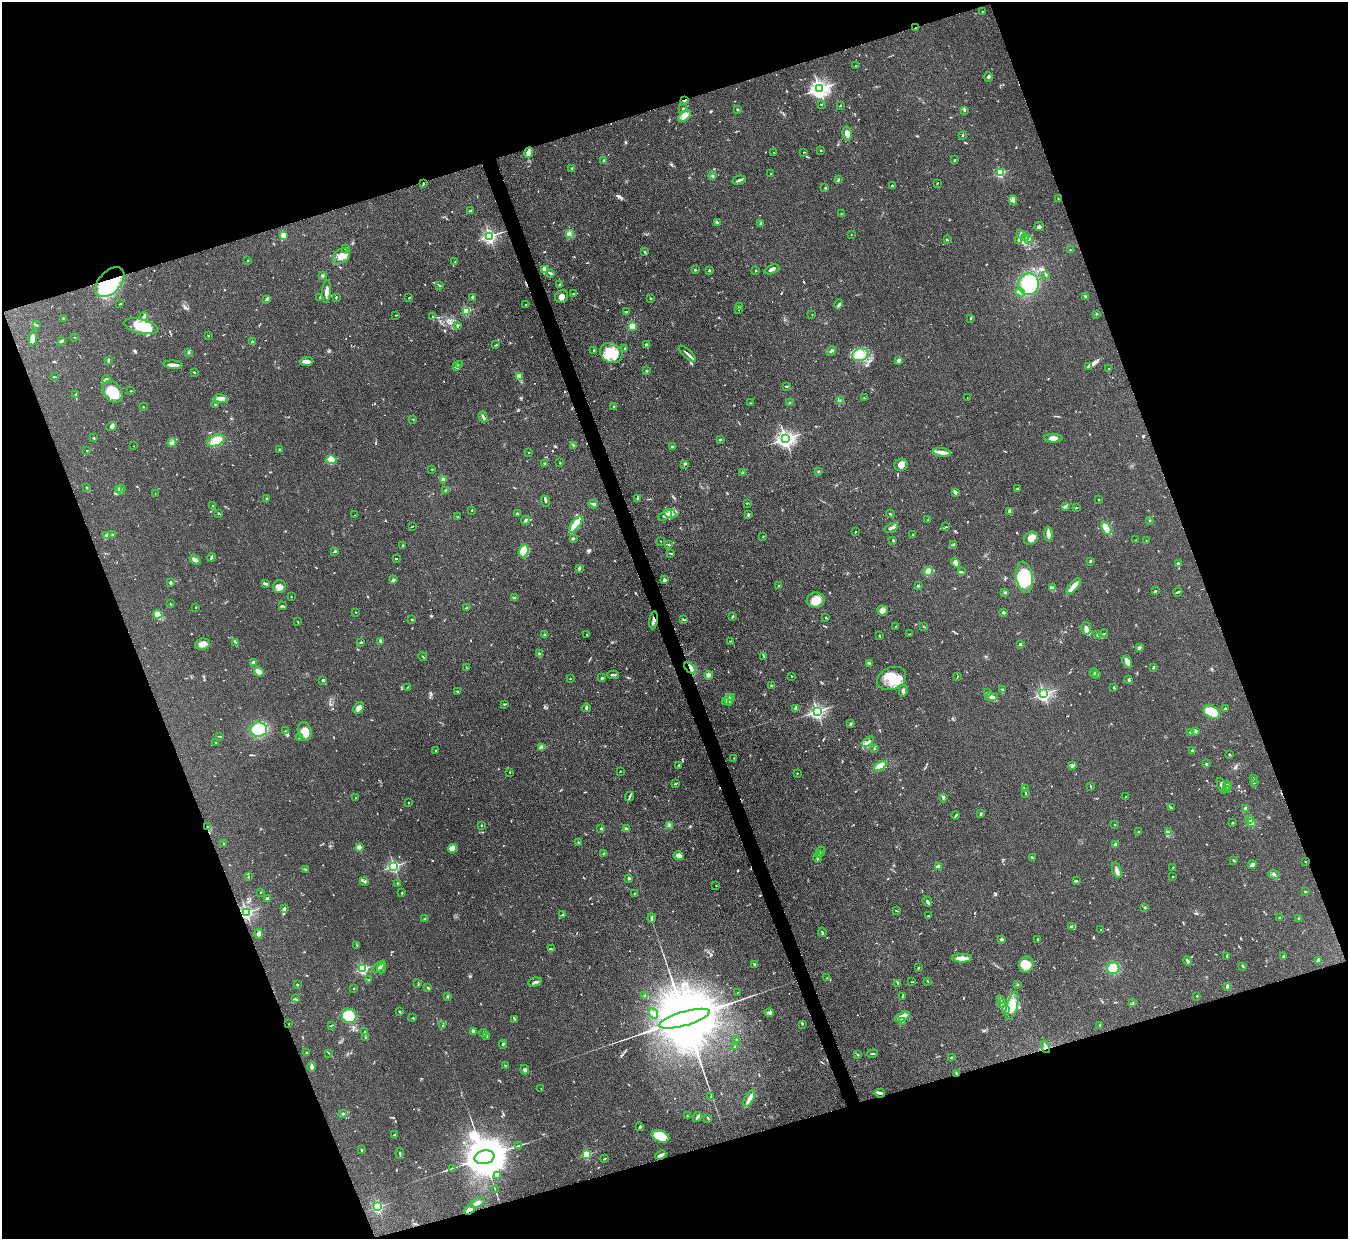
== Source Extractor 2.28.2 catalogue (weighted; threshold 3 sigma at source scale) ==
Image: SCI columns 3-5383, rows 276-5221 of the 5386 x 5371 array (HDU 1 of 3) = the unmasked area's bounding box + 8 px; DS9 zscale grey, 4 x 4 block average (1 PNG px = mean of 4 x 4 image px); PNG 1350 x 1241 px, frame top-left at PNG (2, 2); each listed source drawn as its Kron ellipse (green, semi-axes under 4 px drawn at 4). Shown black and unused: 39% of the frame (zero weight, under 3 of 4 exposures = <1% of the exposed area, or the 3 px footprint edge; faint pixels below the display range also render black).
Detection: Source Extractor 2.28.2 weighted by HDU 2 'WHT'. Background 0.111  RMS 0.0066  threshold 0.0298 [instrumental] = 3 sigma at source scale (4.5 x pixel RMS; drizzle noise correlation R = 1.50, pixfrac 1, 0.05/0.05 arcsec/px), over >= 5 px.
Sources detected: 870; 6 too faint to see at this stretch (4 x 4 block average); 8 inside a brighter object's white glare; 6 cosmic-ray / hot-pixel residue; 1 long thin detection or spike segment (spike, bleed or trail) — neither listed nor drawn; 13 coinciding with a brighter row at this scale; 39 inside a brighter listed object's ellipse — not listed separately; of the other 797, all 500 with FLUX_AUTO >= 1.85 (the completeness limit of this list) listed and drawn (297 fainter detections not listed), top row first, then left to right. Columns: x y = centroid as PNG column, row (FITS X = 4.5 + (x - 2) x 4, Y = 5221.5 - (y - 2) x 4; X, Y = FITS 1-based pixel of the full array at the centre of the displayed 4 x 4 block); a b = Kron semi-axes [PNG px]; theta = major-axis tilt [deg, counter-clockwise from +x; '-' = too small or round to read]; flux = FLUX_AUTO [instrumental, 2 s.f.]
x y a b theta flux
982 12 3 2 - 1.9
915 28 3 2 - 2.2
856 66 3 2 - 4.4
988 77 5 2 - 5.4
819 89 3 3 - 1800
684 101 4 2 - 6
821 104 2 2 - 2.9
840 105 2 2 - 3.5
683 108 2 2 - 1.9
737 109 2 2 - 16
964 110 3 2 - 3.5
684 116 8 4 40 21
847 134 7 4 -81 18
962 135 3 2 - 3.1
821 150 2 2 - 3
774 152 2 2 - 4.5
803 152 2 2 - 1.9
529 153 5 3 - 42
604 160 2 2 - 6.7
955 160 2 2 - 2.9
572 168 2 2 - 7.4
771 173 2 2 - 2.5
1000 173 2 2 - 380
713 176 3 2 - 4.1
838 179 2 2 - 16
739 180 7 2 13 6.9
937 183 2 2 - 2.5
423 184 3 2 - 3
893 185 3 2 - 3.7
825 188 2 2 - 2.2
1058 199 2 2 - 2.2
1013 200 5 3 - 8.6
470 210 4 2 - 3.9
841 214 2 2 - 2.1
717 223 2 2 - 8.8
760 223 3 2 - 3.4
1039 227 5 3 - 7.6
569 234 3 2 - 5.9
1021 234 2 2 - 1.9
283 235 3 3 - 23
851 235 2 2 - 2.3
489 236 2 2 - 1100
1026 237 2 2 - 2.2
1028 239 3 2 - 2.7
947 240 2 2 - 4.6
1018 240 2 2 - 1.9
345 248 3 2 - 4.6
1070 250 2 2 - 5
645 252 3 2 - 2.9
341 256 9 7 35 34
248 260 2 2 - 2.6
455 262 2 2 - 2.4
545 269 4 3 - 30
772 269 8 3 23 13
695 270 3 2 - 3.5
756 270 2 2 - 3
709 271 3 2 - 3.6
550 273 4 2 - 11
1046 275 2 2 - 2.7
322 276 3 2 - 6.1
110 282 18 11 47 190
560 284 3 2 - 3.6
1029 284 11 10 - 200
439 285 4 2 - 3.9
327 291 11 3 86 21
1020 292 5 4 - 13
574 294 2 2 - 5.8
562 296 7 6 - 21
1085 296 4 2 - 5.5
336 297 3 2 - 4.6
473 297 2 2 - 35
320 298 4 2 - 5.3
409 298 3 2 - 2.4
267 299 3 2 - 5.3
651 299 2 2 - 3.3
120 304 4 2 - 2.7
839 304 5 3 - 9.7
526 305 3 2 - 5.1
739 307 2 2 - 24
738 310 2 2 - 2.1
467 311 2 2 - 260
627 312 3 2 - 2.4
1096 314 2 2 - 2.4
396 315 2 2 - 1.9
812 315 2 2 - 2.3
144 316 4 2 - 9.6
432 317 3 2 - 2.9
63 318 2 2 - 2.2
970 318 4 2 - 3.6
36 325 2 2 - 2.1
458 325 2 2 - 1.9
141 326 18 7 -13 100
632 326 4 3 - 30
208 336 2 2 - 5.1
74 337 2 2 - 2.2
33 338 7 4 82 20
61 341 4 2 - 8.4
252 342 2 2 - 24
646 344 3 2 - 4.7
496 345 4 2 - 3.3
625 349 3 2 - 3.2
594 351 2 2 - 5.5
831 351 5 2 - 7.3
188 352 3 2 - 3
611 353 11 9 -33 100
687 354 11 2 -41 14
860 355 8 6 19 40
899 360 2 2 - 61
108 361 3 2 - 7.1
306 361 7 4 3 20
173 365 9 2 -5 21
459 365 2 2 - 3.6
457 366 2 2 - 94
1088 366 3 2 - 2.4
1108 369 2 2 - 3
647 371 3 2 - 3.9
194 372 3 2 - 2.9
519 376 4 2 - 6.7
54 377 3 2 - 2.5
106 379 4 3 - 8.9
786 386 3 2 - 4.5
131 391 2 2 - 3.1
113 392 12 8 -53 110
76 395 3 2 - 5.5
864 398 2 2 - 1.9
967 398 2 2 - 2.8
221 399 7 3 -11 29
840 401 2 2 - 2.2
750 403 2 2 - 1.9
790 403 2 2 - 2.4
215 404 2 2 - 3
614 406 3 2 - 4
143 407 2 2 - 2.5
483 417 6 2 -70 12
413 419 2 2 - 2.3
111 426 5 4 - 9.6
94 438 2 2 - 3
1053 438 9 3 -2 16
785 439 3 3 - 1800
216 440 10 5 22 63
720 440 3 2 - 3.5
172 442 4 2 - 6.1
134 446 2 2 - 2.8
574 446 4 2 - 4.6
672 447 2 2 - 10
280 450 2 2 - 26
87 451 2 2 - 2.5
942 452 9 4 -9 25
529 453 2 2 - 7.6
331 460 5 3 - 180
545 463 3 2 - 2.6
560 463 2 2 - 2.2
684 464 3 2 - 3.1
901 465 7 6 - 23
432 469 2 2 - 2.5
818 471 2 2 - 3.7
743 473 4 2 - 4.5
443 480 2 2 - 110
87 487 2 2 - 2.2
118 489 3 2 - 5.8
121 489 5 2 - 4.5
1017 489 3 2 - 3.9
445 490 3 2 - 2.1
955 492 3 2 - 18
155 493 2 2 - 1.9
266 498 2 2 - 4.2
637 499 3 2 - 3.4
1098 500 2 2 - 2.4
545 501 6 2 -67 5
747 503 2 2 - 2
593 504 4 2 - 6.2
212 506 2 2 - 3.2
1065 506 2 2 - 2.2
1076 508 3 2 - 2.8
472 510 2 2 - 5.8
1010 512 2 2 - 29
218 513 2 2 - 2.9
517 514 2 2 - 21
670 514 7 4 -23 21
748 514 4 2 - 5.4
890 514 4 2 - 2.8
355 515 2 2 - 2.5
665 515 7 3 28 14
458 517 2 2 - 2.8
525 520 4 2 - 7.7
928 520 2 2 - 1.9
1149 520 2 2 - 1.9
576 524 10 3 54 120
412 526 3 2 - 2.1
946 527 2 2 - 1.8
891 528 7 3 26 14
1106 528 7 4 -58 70
855 532 2 2 - 2.2
1048 534 7 3 90 22
107 535 4 2 - 5.6
113 535 2 2 - 19
913 535 4 2 - 3.6
763 536 3 2 - 3
1031 538 7 6 - 40
573 539 4 2 - 4.4
893 540 3 2 - 4.2
1136 540 3 2 - 2.2
1146 540 2 2 - 3.5
661 541 2 2 - 2.4
403 545 2 2 - 3.4
669 545 3 2 - 3.2
954 545 2 2 - 3.9
335 551 2 2 - 4.8
524 551 6 4 68 64
671 553 3 2 - 3.2
211 557 4 2 - 7.3
396 559 2 2 - 3.6
195 560 6 3 -36 16
1090 561 2 2 - 6.8
956 563 5 3 - 16
1178 563 3 2 - 7
579 568 3 3 - 5.9
929 572 4 2 - 9.4
962 572 4 2 - 3.6
1024 577 16 8 -83 210
393 580 3 2 - 9.4
664 580 2 2 - 39
170 583 2 2 - 10
265 584 4 2 - 13
778 586 3 2 - 2.7
918 586 2 2 - 22
1074 586 9 3 49 50
279 587 6 6 - 22
1052 588 4 3 - 7.9
1156 591 4 2 - 4.1
1178 592 5 2 - 4.4
1005 593 3 2 - 3.9
291 597 2 2 - 6
514 598 2 2 - 3.1
816 600 9 7 8 47
170 603 4 2 - 2.5
282 606 4 2 - 4.2
196 607 2 2 - 2.3
466 608 3 2 - 4.4
883 610 5 5 - 14
356 612 2 2 - 3.6
1003 612 2 2 - 31
158 614 4 4 - 22
732 617 4 2 - 5.3
826 617 3 2 - 4.1
684 619 4 2 - 2.8
412 620 3 2 - 2.8
653 620 9 3 82 16
297 621 2 2 - 2.1
895 626 2 2 - 1.9
924 627 2 2 - 2
1086 628 6 5 - 17
587 634 2 2 - 4.7
909 634 3 2 - 2.1
1104 634 4 2 - 2.3
545 635 2 2 - 38
1098 635 2 2 - 3.5
879 636 3 2 - 2.4
381 641 2 2 - 9.2
730 641 3 2 - 2.2
236 642 3 2 - 2.4
361 642 3 2 - 5.9
202 644 8 5 13 21
1020 644 2 2 - 26
1139 648 3 3 - 5.5
539 654 3 2 - 11
423 656 4 2 - 2.2
764 656 2 2 - 2.6
1127 662 6 3 -60 21
254 663 3 2 - 8.5
869 663 3 2 - 2.9
466 667 3 2 - 2.4
690 668 7 3 -45 16
1153 668 2 2 - 4.3
259 672 5 3 - 35
1094 672 4 3 - 11
1096 674 3 2 - 3.4
613 675 6 2 -3 6.9
709 675 4 4 - 19
791 676 2 2 - 2.3
957 677 4 2 - 2.7
602 678 3 2 - 5.1
892 678 15 11 22 88
570 679 2 2 - 1.9
323 680 2 2 - 26
1129 680 3 2 - 6.8
771 685 2 2 - 14
407 687 2 2 - 2.3
1114 687 2 2 - 2.2
1002 689 3 2 - 2.7
903 691 6 2 77 9.4
458 692 2 2 - 2.3
987 693 2 2 - 13
1044 694 2 2 - 1000
731 697 3 2 - 2.9
992 697 6 4 3 15
729 700 5 3 - 17
726 702 3 3 - 5.4
504 704 3 2 - 3.2
359 708 6 4 53 23
586 708 4 2 - 6.7
796 708 4 3 - 11
1225 708 3 2 - 3.1
817 711 2 2 - 1200
1212 712 9 6 -31 83
851 724 3 2 - 4.5
259 730 8 7 - 130
285 731 2 2 - 2.6
1196 731 2 2 - 7.3
305 732 9 6 -75 48
1190 732 3 2 - 4.9
219 736 3 2 - 2.4
299 738 2 2 - 2.5
868 742 6 2 37 11
215 743 2 2 - 2.4
542 747 2 2 - 91
874 749 2 2 - 2.4
435 751 2 2 - 2.8
1192 751 3 2 - 6.8
1229 755 2 2 - 9.6
734 758 2 2 - 3.3
1206 764 2 2 - 25
678 766 3 2 - 2.6
880 766 7 3 28 38
1072 766 4 3 - 7
620 771 3 2 - 2.5
510 772 2 2 - 1.9
797 773 2 2 - 1.9
1253 778 3 2 - 5.5
675 783 3 2 - 3.7
1254 783 2 2 - 3.3
1091 786 3 2 - 3
1222 786 8 4 -69 21
1227 786 5 2 - 4.6
1025 789 3 2 - 2.9
1226 789 2 2 - 2.1
1026 793 2 2 - 3.3
356 797 2 2 - 2.2
629 797 5 2 - 6.7
943 797 3 2 - 6.5
1126 797 2 2 - 4.5
408 803 2 2 - 5.2
1171 808 2 2 - 1.8
1246 809 2 2 - 19
981 814 3 2 - 6.1
956 815 4 2 - 3.7
1250 819 3 2 - 5.5
1233 823 2 2 - 4.2
1251 823 2 2 - 180
481 825 2 2 - 15
1115 825 2 2 - 2.3
669 826 2 2 - 110
208 827 3 3 - 7.3
601 828 2 2 - 19
626 829 4 3 - 9.6
1139 832 3 2 - 4.3
1168 832 2 2 - 2.8
578 842 2 2 - 3.7
224 843 2 2 - 3.1
1115 844 3 3 - 4.8
359 847 2 2 - 72
452 848 4 3 - 27
821 851 4 2 - 4.8
604 853 3 2 - 2.6
819 854 3 2 - 3.6
679 856 5 4 - 20
817 858 4 2 - 8.9
1033 858 2 2 - 3
1234 860 3 2 - 4
1305 862 2 2 - 3.9
1252 865 4 2 - 16
394 866 2 2 - 740
939 867 4 2 - 17
1173 867 2 2 - 2.2
306 869 3 2 - 3.7
1117 870 8 3 -70 17
1274 874 6 2 -3 7.7
1173 876 2 2 - 4.1
248 877 2 2 - 2.9
629 878 2 2 - 27
1076 881 3 2 - 4.4
364 882 4 2 - 6.4
397 883 2 2 - 6.5
716 886 2 2 - 2
261 892 2 2 - 4.5
1305 892 2 2 - 5.8
402 893 3 2 - 2.6
635 894 2 2 - 2.1
267 898 2 2 - 5.5
927 902 5 2 - 10
1145 908 2 2 - 18
284 909 3 2 - 14
896 911 4 2 - 2.9
246 913 2 2 - 920
563 915 3 2 - 3.1
929 916 3 2 - 2.1
1280 917 2 2 - 5
425 918 2 2 - 2.8
652 918 4 2 - 6
1299 919 3 2 - 10
1071 927 4 2 - 6.2
1101 929 2 2 - 2.9
822 932 4 2 - 5.5
259 934 5 3 - 15
1002 939 2 2 - 16
1037 939 3 2 - 2.3
357 945 2 2 - 2
551 949 3 2 - 4.3
1227 957 3 2 - 7.3
1284 957 3 2 - 8.4
962 958 10 3 0 35
1318 960 3 2 - 17
1188 961 5 2 - 12
755 964 3 2 - 3.7
1026 964 8 7 - 59
1243 966 3 2 - 3.5
379 967 8 3 41 9.3
382 968 5 3 - 8.6
918 968 3 2 - 3.5
1113 968 6 6 - 86
363 969 2 2 - 550
827 978 3 2 - 3.3
369 980 3 2 - 2.2
928 981 3 2 - 3
535 982 7 3 14 10
912 982 4 2 - 2.9
418 984 2 2 - 2.1
898 984 4 2 - 4.1
1017 984 2 2 - 2.4
297 985 2 2 - 2.9
1227 986 3 2 - 8.5
354 988 2 2 - 8.9
428 988 3 2 - 7.5
737 992 2 2 - 3.7
645 996 2 2 - 2.1
1197 996 2 2 - 5
447 997 2 2 - 2
902 997 2 2 - 2.4
295 999 3 2 - 4
1001 999 2 2 - 2.4
1133 1003 3 2 - 3
1002 1004 4 2 - 8.9
1012 1006 14 5 75 54
1006 1009 3 3 - 9.4
400 1011 3 2 - 3
653 1013 5 2 - 8.7
769 1013 5 2 - 10
349 1016 7 7 - 96
902 1017 8 4 29 33
413 1018 3 2 - 2.8
515 1019 3 2 - 2.9
685 1019 26 7 16 88000
902 1021 2 2 - 2.2
289 1024 2 2 - 3.4
802 1024 2 2 - 2.1
332 1025 3 2 - 2.4
443 1025 2 2 - 3.7
1100 1025 2 2 - 5.4
365 1031 2 2 - 3.6
473 1031 2 2 - 29
483 1033 4 2 - 2.7
365 1037 2 2 - 1.9
487 1037 4 2 - 3
736 1040 2 2 - 2.1
503 1044 4 2 - 3.8
735 1046 2 2 - 2.2
1045 1047 6 2 -74 7.6
307 1053 3 2 - 3.8
329 1053 3 2 - 2.1
857 1054 3 2 - 2.7
873 1054 5 2 - 4
951 1058 3 2 - 8.5
505 1065 2 2 - 2.7
312 1067 5 2 - 14
525 1070 5 3 - 6.7
956 1073 2 2 - 4.3
541 1088 2 2 - 2.3
880 1093 5 2 - 14
711 1097 2 2 - 2.1
749 1099 9 4 60 19
343 1114 2 2 - 4.3
687 1116 2 2 - 2.3
697 1117 5 2 - 11
708 1118 4 2 - 4.4
640 1127 3 2 - 5
394 1135 3 2 - 3.3
660 1136 9 5 -20 150
518 1146 3 2 - 2.3
361 1150 3 2 - 4.9
400 1153 6 2 -84 5.1
587 1154 2 2 - 350
661 1155 5 2 - 16
484 1157 10 7 12 26000
604 1159 3 2 - 2.4
452 1168 3 2 - 1.9
498 1176 4 3 - 5.9
495 1190 4 2 - 2.6
477 1203 8 3 23 16
378 1207 2 2 - 550
469 1210 6 3 37 35
Overlapping masked pixels (flux is a lower limit): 10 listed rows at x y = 915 28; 684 101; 110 282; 653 620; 690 668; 208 827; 246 913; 1045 1047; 956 1073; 469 1210
Diffuse or blended objects may show on this block-average render without a row.